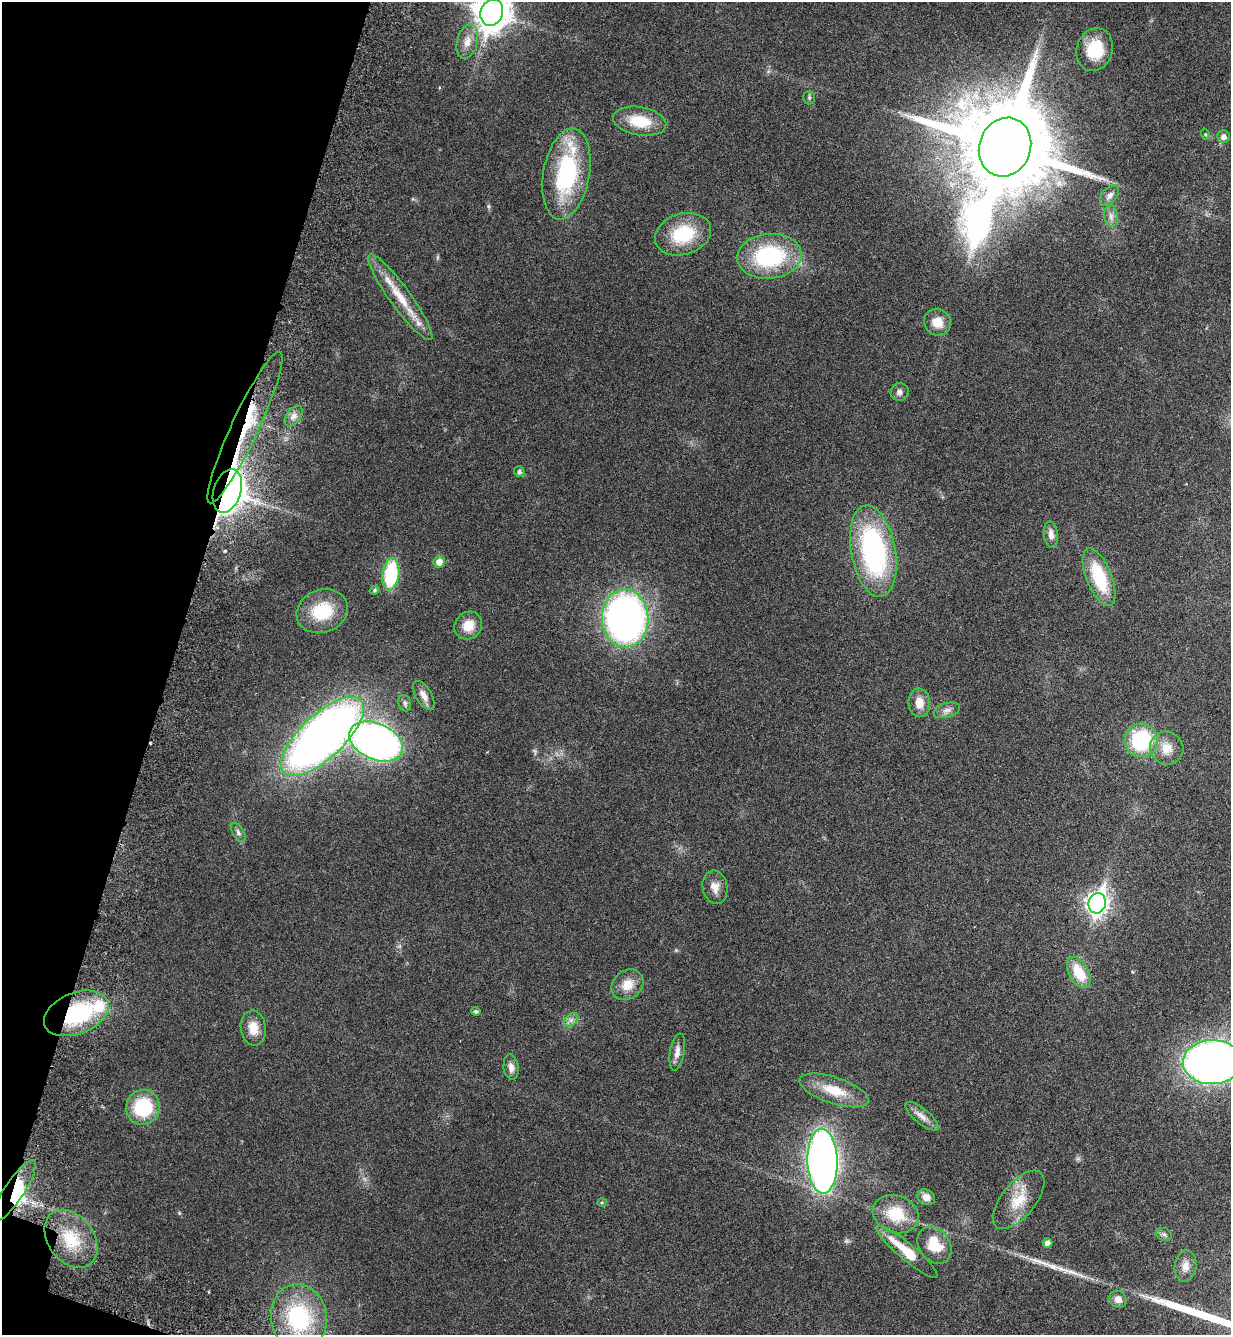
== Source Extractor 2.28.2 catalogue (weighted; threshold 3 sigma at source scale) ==
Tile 9 of 4 x 4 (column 1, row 3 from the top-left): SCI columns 223-1451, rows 1409-2741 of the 5486 x 5479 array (HDU 1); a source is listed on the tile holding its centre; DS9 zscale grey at full resolution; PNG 1233 x 1337 px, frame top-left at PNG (2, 2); each listed source drawn as its Kron ellipse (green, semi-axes under 4 px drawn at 4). Shown black and unused: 14% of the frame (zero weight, under 3 of 6 exposures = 5% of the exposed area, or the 3 px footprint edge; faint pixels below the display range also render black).
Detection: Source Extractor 2.28.2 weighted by HDU 2 'WHT'; one run over the whole footprint, this tile lists its part. Background 0.0331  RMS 0.0029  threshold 0.012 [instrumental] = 3 sigma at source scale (4.09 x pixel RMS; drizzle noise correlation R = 1.36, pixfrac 0.8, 0.05/0.05 arcsec/px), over >= 5 px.
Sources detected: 72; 2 inside a brighter object's white glare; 1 cosmic-ray / hot-pixel residue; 1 long thin detection or spike segment (spike, bleed or trail) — neither listed nor drawn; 2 inside a brighter listed object's ellipse — not listed separately; the other 66 listed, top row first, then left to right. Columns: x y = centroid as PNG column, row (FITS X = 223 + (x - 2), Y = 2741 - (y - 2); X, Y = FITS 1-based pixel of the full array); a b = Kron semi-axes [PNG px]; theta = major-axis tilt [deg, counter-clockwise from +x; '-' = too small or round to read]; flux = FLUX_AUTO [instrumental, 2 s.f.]
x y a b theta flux
492 13 13 11 71 490
467 42 18 10 75 2.7
1095 50 22 18 71 10
809 97 7 5 90 0.47
640 121 27 14 -10 8.2
1205 134 6 3 -72 0.29
1223 137 6 6 - 1.4
1005 147 30 25 70 6100
566 174 46 23 80 30
1109 195 11 7 48 1.4
1111 216 11 6 -80 1.3
683 234 28 20 17 13
769 256 32 22 5 26
400 297 52 10 -54 8.2
937 322 14 13 - 3.8
899 392 9 8 - 1
294 416 12 7 53 1.5
245 427 83 13 65 100
519 472 5 5 - 0.76
227 491 22 13 72 300
1051 535 13 7 -83 1.7
873 551 46 22 -80 49
439 562 6 5 - 2.3
391 574 16 8 82 19
1099 577 30 12 -68 14
375 590 5 4 - 0.43
322 611 26 21 21 12
625 618 29 23 -87 130
468 626 15 13 45 3.9
424 695 16 8 -59 1.9
405 703 8 6 -72 0.74
919 703 14 11 -84 3.3
947 710 13 7 15 1.4
322 736 53 22 43 200
1141 740 17 16 - 21
376 741 28 18 -24 120
1167 748 17 16 - 4.3
238 832 10 5 -59 0.83
715 887 17 12 -80 2.5
1097 903 10 8 72 160
1079 972 17 9 -61 7.4
628 985 17 14 38 4
476 1011 5 4 - 0.61
76 1013 34 20 21 25
571 1020 8 5 45 0.88
253 1028 17 12 -83 3.8
677 1052 18 7 80 1.8
1212 1062 29 22 2 180
511 1067 13 7 -83 1.6
834 1090 36 13 -18 7.3
143 1107 17 17 - 15
922 1116 20 7 -40 2.1
822 1161 32 15 -88 150
14 1191 36 10 56 8.4
926 1197 9 7 -28 1.9
1019 1200 35 17 51 7.5
602 1202 5 3 - 0.25
896 1214 23 18 -20 9.7
1164 1234 8 6 -24 0.7
71 1239 32 23 -53 11
1047 1243 5 4 - 1.3
934 1245 20 15 -53 7.8
907 1252 39 8 -40 9
1185 1266 16 11 80 2.3
1118 1299 9 8 - 1.9
299 1318 33 28 -80 25
Overlapping masked pixels (flux is a lower limit): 4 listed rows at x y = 245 427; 227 491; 76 1013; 14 1191
Isophote crosses this tile's border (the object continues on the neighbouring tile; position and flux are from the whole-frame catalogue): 2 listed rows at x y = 492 13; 1212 1062
Unlisted compact peaks at least as high as the median listed source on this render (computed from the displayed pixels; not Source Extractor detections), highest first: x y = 488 206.